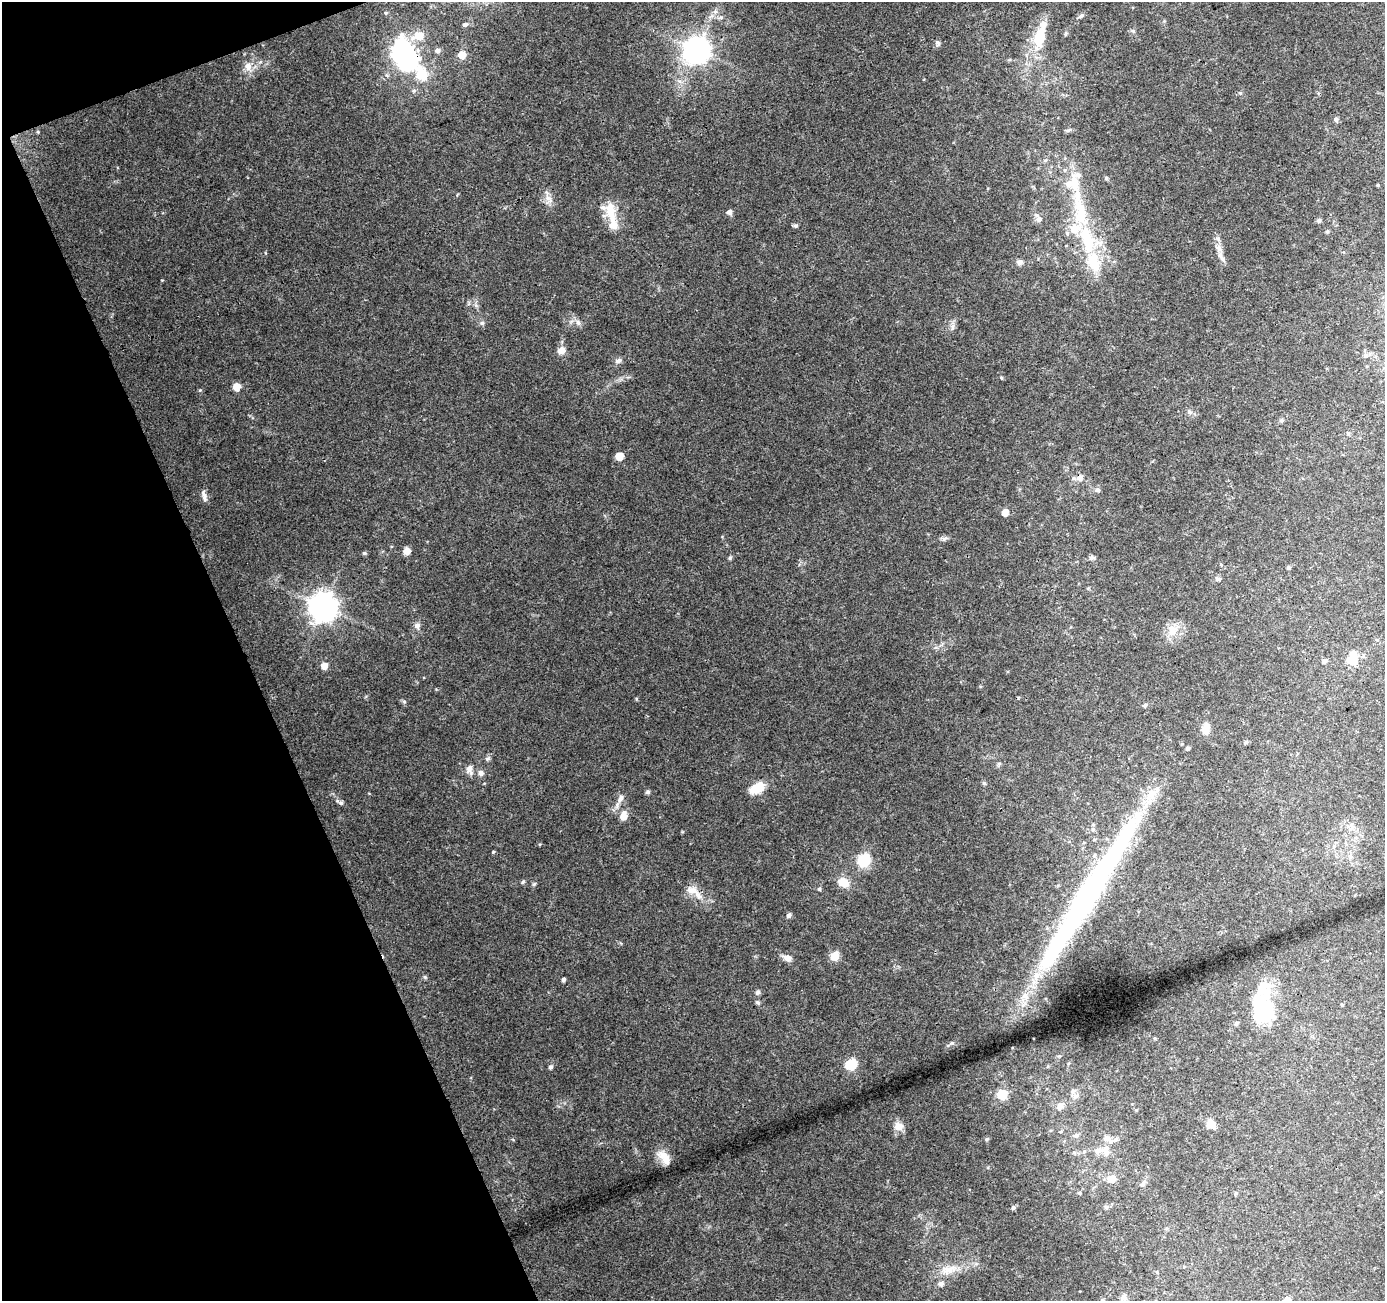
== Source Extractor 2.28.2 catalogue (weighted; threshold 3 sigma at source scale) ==
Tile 5 of 4 x 4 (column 1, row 2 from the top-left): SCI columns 56-1438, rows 2705-4003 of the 5645 x 5464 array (HDU 1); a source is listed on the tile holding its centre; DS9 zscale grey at full resolution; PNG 1387 x 1303 px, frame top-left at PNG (2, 2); no overlay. Shown black and unused: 19% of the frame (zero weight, under 3 of 4 exposures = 5% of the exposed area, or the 3 px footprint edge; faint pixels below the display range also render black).
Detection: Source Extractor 2.28.2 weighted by HDU 2 'WHT'; one run over the whole footprint, this tile lists its part. Background 0.0724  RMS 0.005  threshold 0.0224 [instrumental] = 3 sigma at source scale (4.5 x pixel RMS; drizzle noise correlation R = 1.50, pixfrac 1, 0.0396/0.0396 arcsec/px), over >= 5 px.
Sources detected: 129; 6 inside a brighter object's white glare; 1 long thin detection or spike segment (spike, bleed or trail) — not listed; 17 inside a brighter listed object's ellipse — not listed separately; the other 105 listed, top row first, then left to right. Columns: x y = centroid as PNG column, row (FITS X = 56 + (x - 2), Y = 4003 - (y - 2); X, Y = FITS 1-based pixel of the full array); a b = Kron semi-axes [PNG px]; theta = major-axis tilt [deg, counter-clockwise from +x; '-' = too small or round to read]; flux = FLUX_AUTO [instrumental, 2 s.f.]
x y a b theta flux
1081 16 8 5 45 1.1
465 24 6 4 19 1.2
419 36 11 8 14 7.7
1040 37 24 12 78 15
938 43 8 4 -63 1
400 49 40 14 -84 41
437 50 6 6 - 1.8
697 50 8 8 - 520
462 55 5 5 - 7.9
248 66 11 9 80 3.9
422 75 22 14 -62 12
1336 119 7 6 - 0.97
1068 130 7 4 19 0.88
1106 178 5 5 - 0.69
548 199 12 5 -40 2.5
610 210 29 13 -79 10
1080 211 45 16 -81 24
729 212 5 5 - 2.1
1039 219 12 7 -64 2.2
1319 220 5 5 - 1.1
795 226 6 5 - 0.78
1327 231 5 4 - 0.62
1222 259 9 6 -57 1.9
1019 262 6 6 - 2
1093 262 30 17 -73 17
578 322 9 6 -62 1.6
482 323 6 5 - 0.97
952 327 9 4 82 1.4
560 351 9 8 - 2.2
1365 355 7 5 20 1.2
618 361 9 6 33 1.6
237 387 5 5 - 8.6
200 390 5 4 - 0.51
1189 412 7 4 -46 0.96
1281 420 6 5 - 0.94
1348 433 5 4 - 0.72
619 456 5 5 - 7.5
1080 478 8 7 - 2.6
1098 490 6 6 - 1.3
204 496 16 6 -75 2.1
1005 512 5 5 - 4.4
944 538 9 4 9 1.2
407 551 7 7 - 3.4
364 553 5 4 - 0.8
730 558 6 5 - 0.67
1091 558 7 5 4 1.3
1289 568 5 5 - 0.72
1218 579 8 5 -1 1.2
323 607 9 9 - 610
417 625 8 7 - 2
1172 631 17 11 -84 5.7
1352 660 8 7 - 11
1324 661 6 5 - 0.97
324 666 5 5 - 5.7
1145 705 6 5 - 0.86
1206 728 11 7 78 5.4
1246 742 5 5 - 0.76
1187 748 4 4 - 1
999 763 6 4 1 0.71
469 769 12 8 87 3
481 773 7 6 - 2
984 783 6 5 - 0.71
757 788 14 8 28 12
648 792 5 5 - 1
1152 794 17 12 40 7.1
620 798 11 7 66 2.3
341 803 7 5 -38 1.2
623 816 11 9 74 4
1352 826 9 6 -21 2
494 852 4 3 - 0.62
864 860 6 6 - 60
523 882 6 4 46 0.69
843 882 16 11 -21 5.9
534 884 6 4 44 0.65
819 889 5 4 - 0.66
692 891 19 10 -18 5.2
789 915 7 5 55 1.1
835 956 10 10 - 4.6
787 958 10 7 -24 3
425 977 6 5 - 0.77
563 980 4 4 - 1.3
758 992 6 5 - 1.4
758 1003 6 4 -17 0.78
1342 1005 4 3 - 0.46
1260 1013 40 29 57 31
1155 1038 5 3 - 0.48
851 1064 6 6 - 40
550 1067 5 4 - 1.2
1073 1091 9 7 29 2.2
1002 1095 6 6 - 21
1060 1106 12 8 44 3.4
1211 1124 11 9 -63 4.4
898 1126 11 9 -24 4.4
1076 1135 10 5 20 1.4
1108 1139 15 7 -44 2.9
1105 1149 11 9 32 3.6
665 1156 21 10 -23 5
1111 1179 6 6 - 6.7
1143 1184 9 5 46 1.3
1079 1193 4 4 - 0.56
1106 1207 7 5 -23 1
1013 1208 5 5 - 0.95
949 1269 22 11 11 7.7
941 1284 6 6 - 1.9
1123 1297 9 8 - 2
Unlisted compact peaks at least as high as the median listed source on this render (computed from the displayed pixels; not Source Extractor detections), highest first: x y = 948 1045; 404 702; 636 699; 162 280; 987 1139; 1001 378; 540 844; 260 62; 682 832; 1218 239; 1133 31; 476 305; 1240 93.